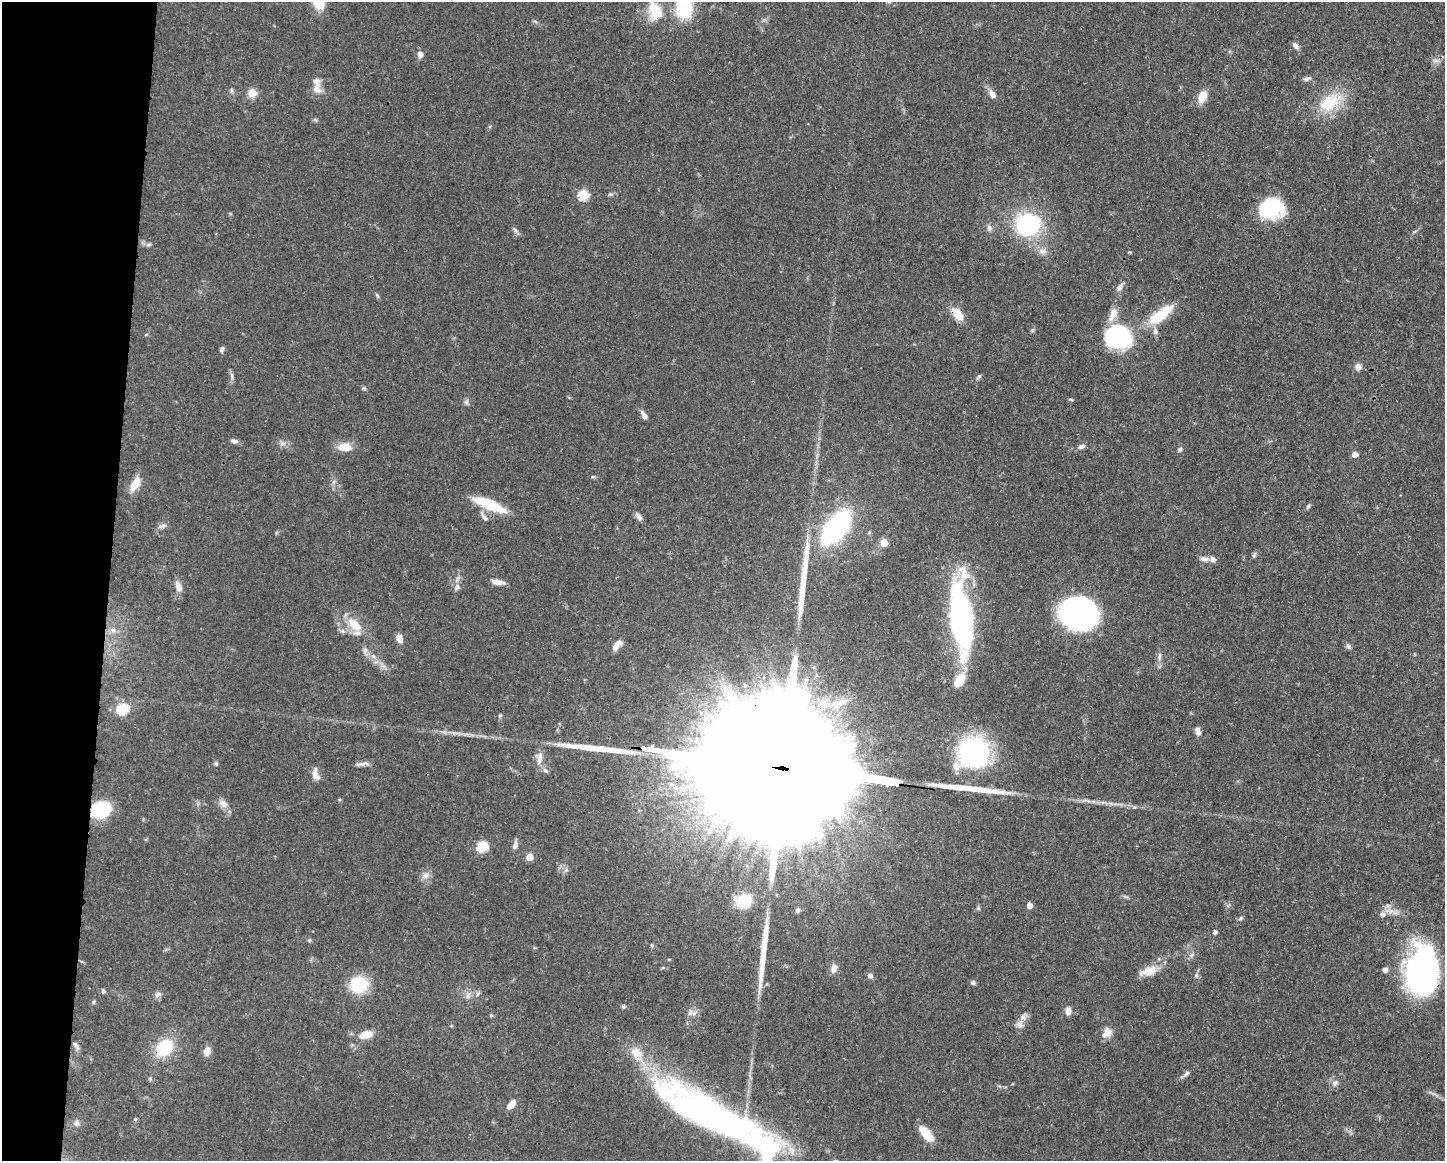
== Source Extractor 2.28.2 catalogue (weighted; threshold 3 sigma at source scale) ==
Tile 7 of 3 x 4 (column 1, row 3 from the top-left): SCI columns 115-1557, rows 1167-2325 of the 4667 x 4651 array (HDU 1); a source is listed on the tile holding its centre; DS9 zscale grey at full resolution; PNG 1447 x 1163 px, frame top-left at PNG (2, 2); no overlay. Shown black and unused: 7% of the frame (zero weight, under 3 of 4 exposures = <1% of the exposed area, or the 3 px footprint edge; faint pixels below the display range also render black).
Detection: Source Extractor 2.28.2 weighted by HDU 2 'WHT'; one run over the whole footprint, this tile lists its part. Background 0.0413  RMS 0.0027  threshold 0.0123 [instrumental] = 3 sigma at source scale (4.5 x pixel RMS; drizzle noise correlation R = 1.50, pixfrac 1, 0.05/0.05 arcsec/px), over >= 5 px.
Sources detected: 128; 1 too faint to see at this stretch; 1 inside a brighter object's white glare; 5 long thin detections or spike segments (spike, bleed or trail) — not listed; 9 inside a brighter listed object's ellipse — not listed separately; the other 112 listed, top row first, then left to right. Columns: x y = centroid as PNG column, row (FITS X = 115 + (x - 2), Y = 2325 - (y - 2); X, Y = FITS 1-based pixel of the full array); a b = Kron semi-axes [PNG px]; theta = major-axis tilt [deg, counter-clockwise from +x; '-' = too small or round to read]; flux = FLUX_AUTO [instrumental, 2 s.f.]
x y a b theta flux
684 8 21 14 88 18
655 11 25 21 -72 7.5
1295 46 10 6 -51 0.99
420 54 8 6 -84 1.5
1436 61 10 4 0 0.82
1307 79 10 5 18 0.83
316 89 14 11 -45 2.4
231 90 6 4 -89 0.46
252 93 5 5 - 10
992 94 10 7 -52 1.5
1202 97 11 8 71 4.8
1330 102 36 21 33 11
610 194 6 5 - 0.49
583 195 5 5 - 20
1271 208 26 19 14 18
1028 225 13 12 - 46
989 228 9 6 -64 0.92
515 230 10 4 -46 0.73
149 244 6 5 - 0.51
1043 251 11 8 -13 1.5
1129 252 5 3 - 0.24
1120 287 12 6 61 1.2
377 296 7 4 -70 0.46
957 314 17 10 -49 4
1161 315 33 11 39 11
1118 337 32 28 -15 24
222 349 6 5 - 0.78
1358 367 8 6 82 1.5
232 376 12 4 -81 0.74
979 376 8 4 47 0.5
363 388 8 4 0 0.42
466 402 7 6 - 0.71
644 415 10 5 -60 1.3
234 441 8 5 -19 1
344 447 19 10 0 3.4
1081 447 9 6 21 0.86
1180 449 7 5 50 0.56
1355 454 4 4 - 2.9
135 484 17 8 61 4.4
489 504 41 10 -22 10
1308 506 8 4 65 0.53
638 516 11 6 -48 1.1
484 517 14 5 -53 0.98
162 526 13 5 10 1
836 527 28 14 52 56
884 543 5 5 - 6.6
1254 555 9 5 75 0.55
1204 559 14 7 -5 1.4
497 582 15 6 -8 1.8
178 587 14 8 -72 2
457 587 9 7 63 1
1077 612 34 25 -1 77
961 618 83 22 -85 59
354 624 25 12 -47 6
113 630 7 7 - 1.1
399 638 9 6 -64 2.2
617 645 13 7 47 2.3
1348 646 8 6 -46 0.74
365 651 10 6 80 1
1159 656 12 4 89 1
838 703 31 12 20 7.1
123 709 6 5 - 20
1198 731 10 6 -69 1.5
973 752 36 36 - 36
540 758 17 8 82 2.3
216 764 6 5 - 0.46
364 764 12 7 12 1.3
773 767 166 26 -8 49000
315 774 16 8 -79 1.8
224 803 11 9 -44 1.8
101 810 11 9 19 29
515 845 11 6 80 1.2
482 846 5 5 - 20
529 857 5 5 - 6.4
425 876 11 7 33 1.4
744 901 15 13 24 7.4
1029 905 4 4 - 2.4
797 910 5 5 - 0.57
1391 911 7 7 - 1.3
1382 914 7 7 - 1.2
1241 918 7 4 37 0.49
1215 932 5 4 - 0.81
652 945 5 4 - 0.42
1191 955 6 4 18 0.59
834 968 12 7 77 1.5
1385 970 6 5 - 1.1
1148 971 25 11 15 4
1422 971 50 31 -90 64
1196 975 7 5 70 0.6
870 976 7 6 - 1
973 982 6 6 - 0.64
359 984 16 14 8 13
103 991 6 4 -74 0.57
158 994 9 7 44 1
93 1002 6 4 89 0.37
623 1007 5 5 - 0.42
1068 1011 8 6 -89 1.9
690 1012 10 7 75 1.3
491 1015 6 3 -19 0.31
1020 1025 11 9 -35 1.5
1107 1032 13 10 59 2.7
366 1035 15 8 15 4
76 1046 13 6 -58 1
164 1048 15 12 41 16
207 1051 12 8 69 1.9
1186 1074 10 5 40 0.79
1335 1083 10 7 19 1.1
511 1104 12 7 51 2.2
716 1117 149 33 -27 120
135 1119 4 4 - 0.32
77 1123 9 8 - 1.1
926 1134 17 7 -51 6.7
Overlapping masked pixels (flux is a lower limit): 8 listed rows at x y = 1271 208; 957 314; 1118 337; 364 764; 773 767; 101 810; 164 1048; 716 1117
Isophote crosses this tile's border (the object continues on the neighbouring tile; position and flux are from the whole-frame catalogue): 1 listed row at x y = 684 8